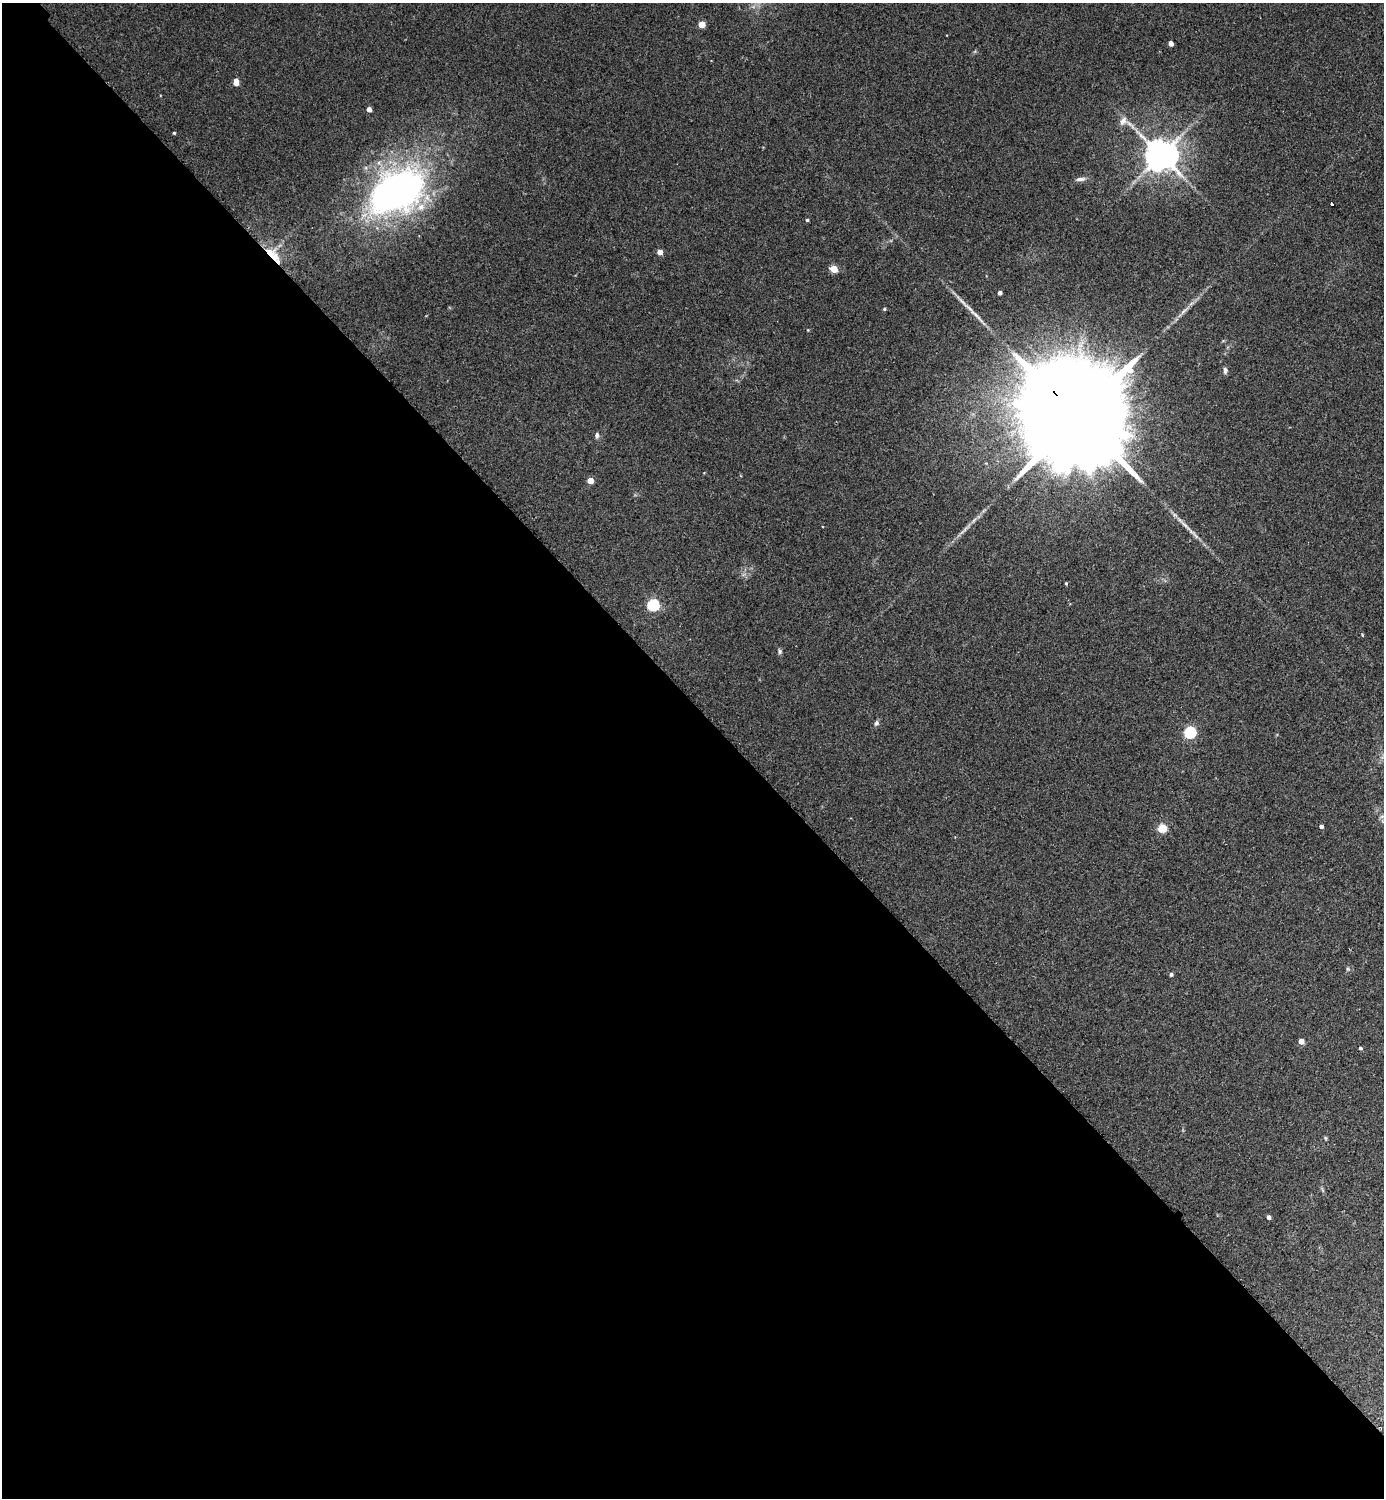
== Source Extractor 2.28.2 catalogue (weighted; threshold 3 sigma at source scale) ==
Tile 9 of 4 x 4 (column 1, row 3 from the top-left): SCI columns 202-1583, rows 1540-3035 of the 6072 x 6072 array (HDU 1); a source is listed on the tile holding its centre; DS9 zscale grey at full resolution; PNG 1386 x 1500 px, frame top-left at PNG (2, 3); no overlay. Shown black and unused: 53% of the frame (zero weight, under 2 of 3 exposures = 3% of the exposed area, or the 3 px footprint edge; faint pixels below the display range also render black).
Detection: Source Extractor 2.28.2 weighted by HDU 2 'WHT'; one run over the whole footprint, this tile lists its part. Background 0.0481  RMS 0.0088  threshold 0.0397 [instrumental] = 3 sigma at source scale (4.5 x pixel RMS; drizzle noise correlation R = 1.50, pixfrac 1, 0.05/0.05 arcsec/px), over >= 5 px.
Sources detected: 37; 1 long thin detection or spike segment (spike, bleed or trail) — not listed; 1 inside a brighter listed object's ellipse — not listed separately; the other 35 listed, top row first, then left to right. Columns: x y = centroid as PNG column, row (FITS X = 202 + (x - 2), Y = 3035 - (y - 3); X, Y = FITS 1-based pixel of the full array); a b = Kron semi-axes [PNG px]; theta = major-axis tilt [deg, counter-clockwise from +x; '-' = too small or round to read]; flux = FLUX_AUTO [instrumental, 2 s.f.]
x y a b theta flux
702 24 4 4 - 15
1171 43 4 4 - 5
236 82 6 4 85 9.4
369 109 4 4 - 4.5
1123 121 13 9 59 5.4
174 133 3 3 - 0.97
1161 155 9 9 - 1800
1080 179 14 5 5 3.1
396 192 70 43 29 310
1331 204 3 3 - 2.5
807 220 4 4 - 1.1
660 252 4 4 - 7.3
272 254 22 11 -44 16
834 269 5 4 - 18
1000 293 4 4 - 2.8
962 302 20 3 -47 5.3
884 309 4 3 - 1
1225 370 9 5 -81 2.3
1078 418 49 21 -47 45000
597 435 8 6 -87 2.3
590 480 4 4 - 10
1190 530 17 3 -49 4.1
1066 583 4 4 - 0.85
653 605 6 5 - 97
780 651 7 5 -89 1.6
876 723 7 5 63 2.2
1190 732 5 5 - 94
1382 816 6 4 19 1.4
1321 826 4 4 - 2.3
1162 828 6 5 - 30
1171 974 4 4 - 1.8
1301 1041 4 4 - 8.3
1360 1048 4 3 - 1.5
1326 1138 6 3 -70 0.96
1269 1217 4 3 - 3.1
Overlapping masked pixels (flux is a lower limit): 2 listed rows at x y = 272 254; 1078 418